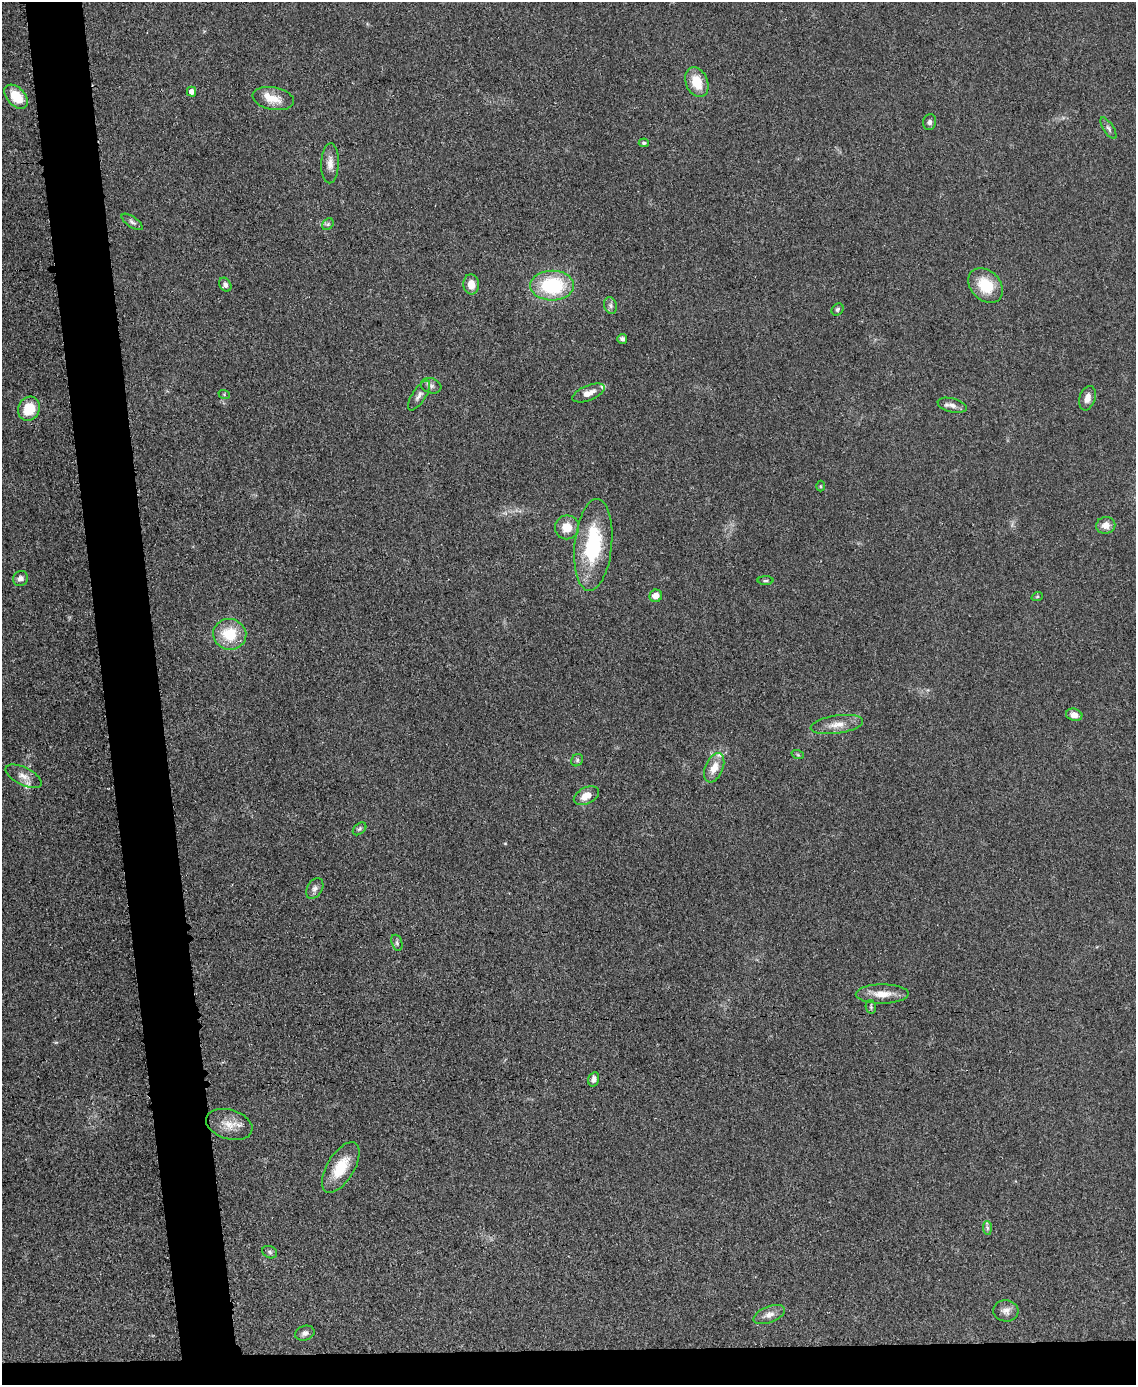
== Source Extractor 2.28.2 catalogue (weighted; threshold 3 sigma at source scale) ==
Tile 11 of 4 x 3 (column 3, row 3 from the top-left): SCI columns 2270-3403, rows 243-1625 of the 4542 x 4526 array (HDU 1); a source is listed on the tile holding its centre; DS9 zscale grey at full resolution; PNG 1138 x 1387 px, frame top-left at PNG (2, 2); each listed source drawn as its Kron ellipse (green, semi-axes under 4 px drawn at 4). Shown black and unused: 7% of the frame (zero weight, under 3 of 5 exposures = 1% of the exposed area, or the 3 px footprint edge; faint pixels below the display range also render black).
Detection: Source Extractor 2.28.2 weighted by HDU 2 'WHT'; one run over the whole footprint, this tile lists its part. Background 0.0625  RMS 0.0059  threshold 0.0264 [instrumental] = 3 sigma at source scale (4.5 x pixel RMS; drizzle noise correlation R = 1.50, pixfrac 1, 0.05/0.05 arcsec/px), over >= 5 px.
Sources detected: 57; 4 inside a brighter listed object's ellipse — not listed separately; the other 53 listed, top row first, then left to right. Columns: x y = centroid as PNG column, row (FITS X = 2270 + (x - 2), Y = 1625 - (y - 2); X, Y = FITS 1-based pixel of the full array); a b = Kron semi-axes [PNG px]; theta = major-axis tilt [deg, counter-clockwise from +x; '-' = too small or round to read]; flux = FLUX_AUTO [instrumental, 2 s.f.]
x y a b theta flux
697 82 15 11 -69 13
191 92 5 4 - 3.2
16 97 14 9 -46 16
273 99 21 11 -10 8.7
930 122 8 6 77 1.7
1108 128 12 5 -57 1.9
644 143 5 4 - 0.93
330 163 20 9 88 5.1
132 222 12 5 -34 1.9
328 224 6 5 - 1.1
471 284 10 8 -85 6
225 285 7 5 -60 2
986 285 19 14 -45 18
552 286 22 15 0 44
611 305 8 6 -74 1.8
837 309 6 5 - 1.1
622 339 5 5 - 1.9
431 386 10 7 -19 2.4
588 393 17 7 22 5.4
224 394 6 3 -20 0.59
419 395 17 6 56 3.1
1087 398 12 7 72 4.3
952 405 15 7 -14 3.1
29 409 12 10 64 16
820 486 5 3 - 0.6
1106 525 9 8 - 4.7
567 527 12 12 - 8.8
593 545 46 18 84 47
20 579 8 7 - 2.8
765 581 8 3 1 0.92
656 596 6 6 - 5.5
1037 597 6 3 19 0.69
230 634 16 15 - 19
1074 715 8 6 -14 4.2
837 725 26 9 8 7.4
798 755 6 4 -19 0.83
577 760 6 5 - 1.1
714 768 15 9 67 7.2
24 776 19 8 -26 4.8
586 796 13 8 27 7.2
360 829 8 5 41 1.1
315 888 11 7 58 2.8
397 943 8 5 -72 1.3
882 994 26 9 0 8.6
871 1007 7 5 -79 1.1
594 1079 7 5 74 2.6
229 1124 24 14 -16 9.2
341 1167 28 13 59 16
987 1228 7 4 -88 1.2
270 1252 7 6 - 1.4
1006 1311 12 10 -5 3.9
769 1315 16 8 22 4.1
305 1333 10 7 17 2.2